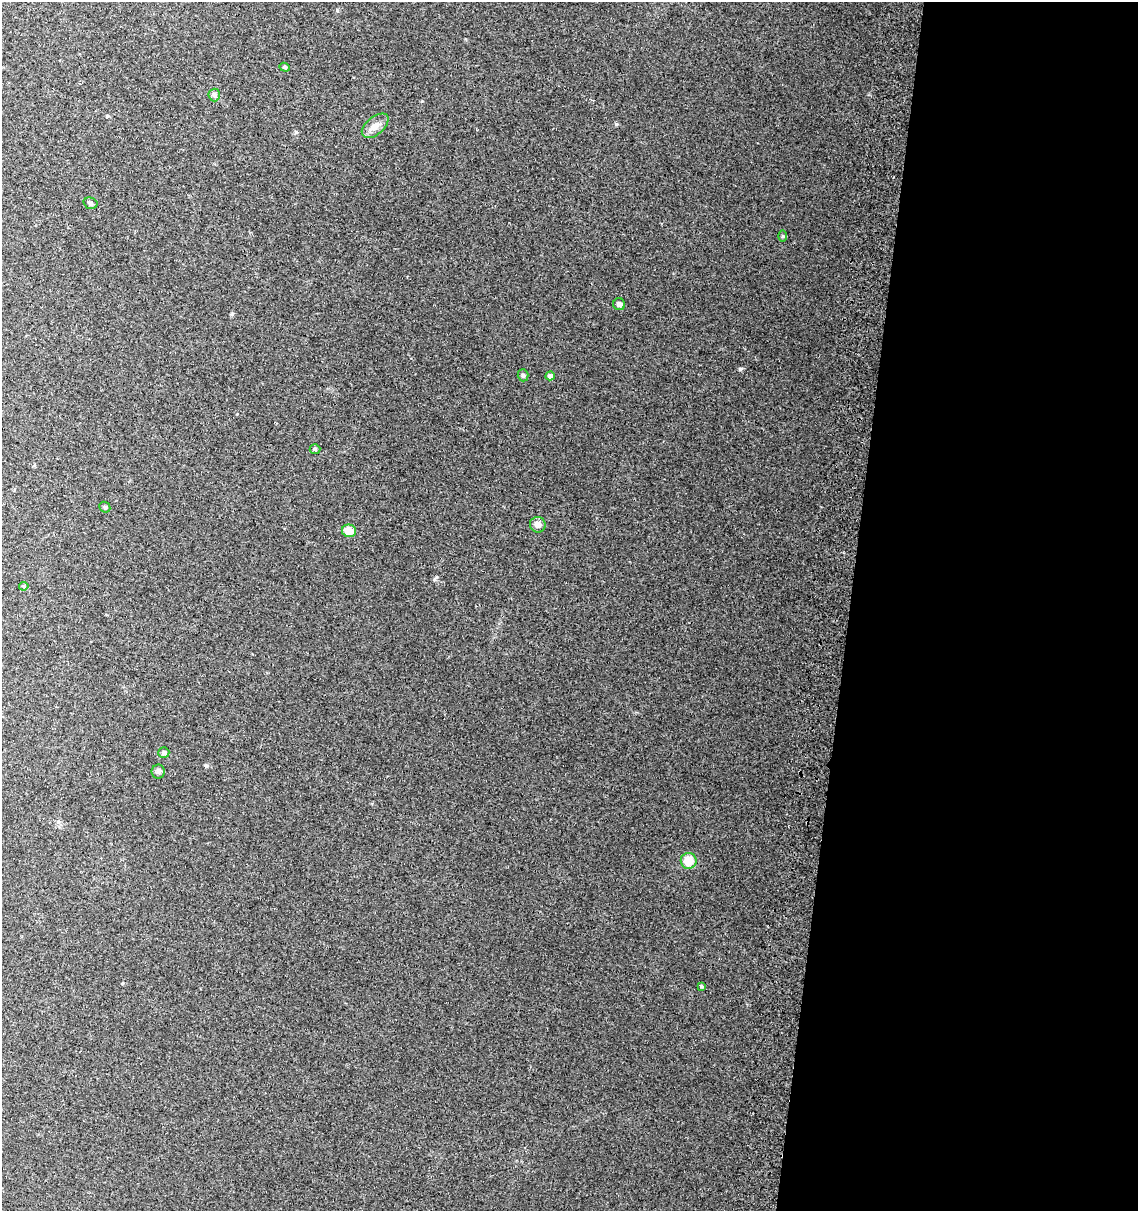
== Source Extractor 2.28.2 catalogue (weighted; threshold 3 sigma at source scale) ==
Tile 12 of 4 x 4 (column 4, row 3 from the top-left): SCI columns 3734-4869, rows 1216-2424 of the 5136 x 4857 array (HDU 1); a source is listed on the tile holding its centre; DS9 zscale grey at full resolution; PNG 1140 x 1213 px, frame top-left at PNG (2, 2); each listed source drawn as its Kron ellipse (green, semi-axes under 4 px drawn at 4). Shown black and unused: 25% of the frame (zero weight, under 2 of 3 exposures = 2% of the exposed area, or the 3 px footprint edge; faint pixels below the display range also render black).
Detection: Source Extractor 2.28.2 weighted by HDU 2 'WHT'; one run over the whole footprint, this tile lists its part. Background 0.0665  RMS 0.01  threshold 0.0464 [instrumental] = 3 sigma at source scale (4.5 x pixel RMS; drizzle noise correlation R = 1.50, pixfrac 1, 0.0396/0.0396 arcsec/px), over >= 5 px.
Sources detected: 17; all 17 listed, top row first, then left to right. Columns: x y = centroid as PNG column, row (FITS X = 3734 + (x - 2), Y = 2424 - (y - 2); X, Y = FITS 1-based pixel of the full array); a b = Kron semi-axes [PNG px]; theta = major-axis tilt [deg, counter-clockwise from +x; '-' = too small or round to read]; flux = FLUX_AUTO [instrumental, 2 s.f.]
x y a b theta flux
285 67 5 4 - 1.5
214 95 6 6 - 2.1
375 126 16 8 40 7.7
90 203 7 5 -16 2
782 236 6 4 90 1.2
619 304 6 6 - 3.3
523 375 6 5 - 2
550 376 4 4 - 3.5
315 449 5 5 - 1.4
105 507 6 5 - 1.6
538 525 8 7 - 5.6
349 531 7 6 - 11
24 586 4 3 - 1.1
164 753 5 5 - 2.3
158 772 7 6 - 2.6
689 861 8 8 - 16
701 986 4 3 - 1.6
Unlisted compact peaks at least as high as the median listed source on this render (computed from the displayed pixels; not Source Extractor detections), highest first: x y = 740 369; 435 579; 232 314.